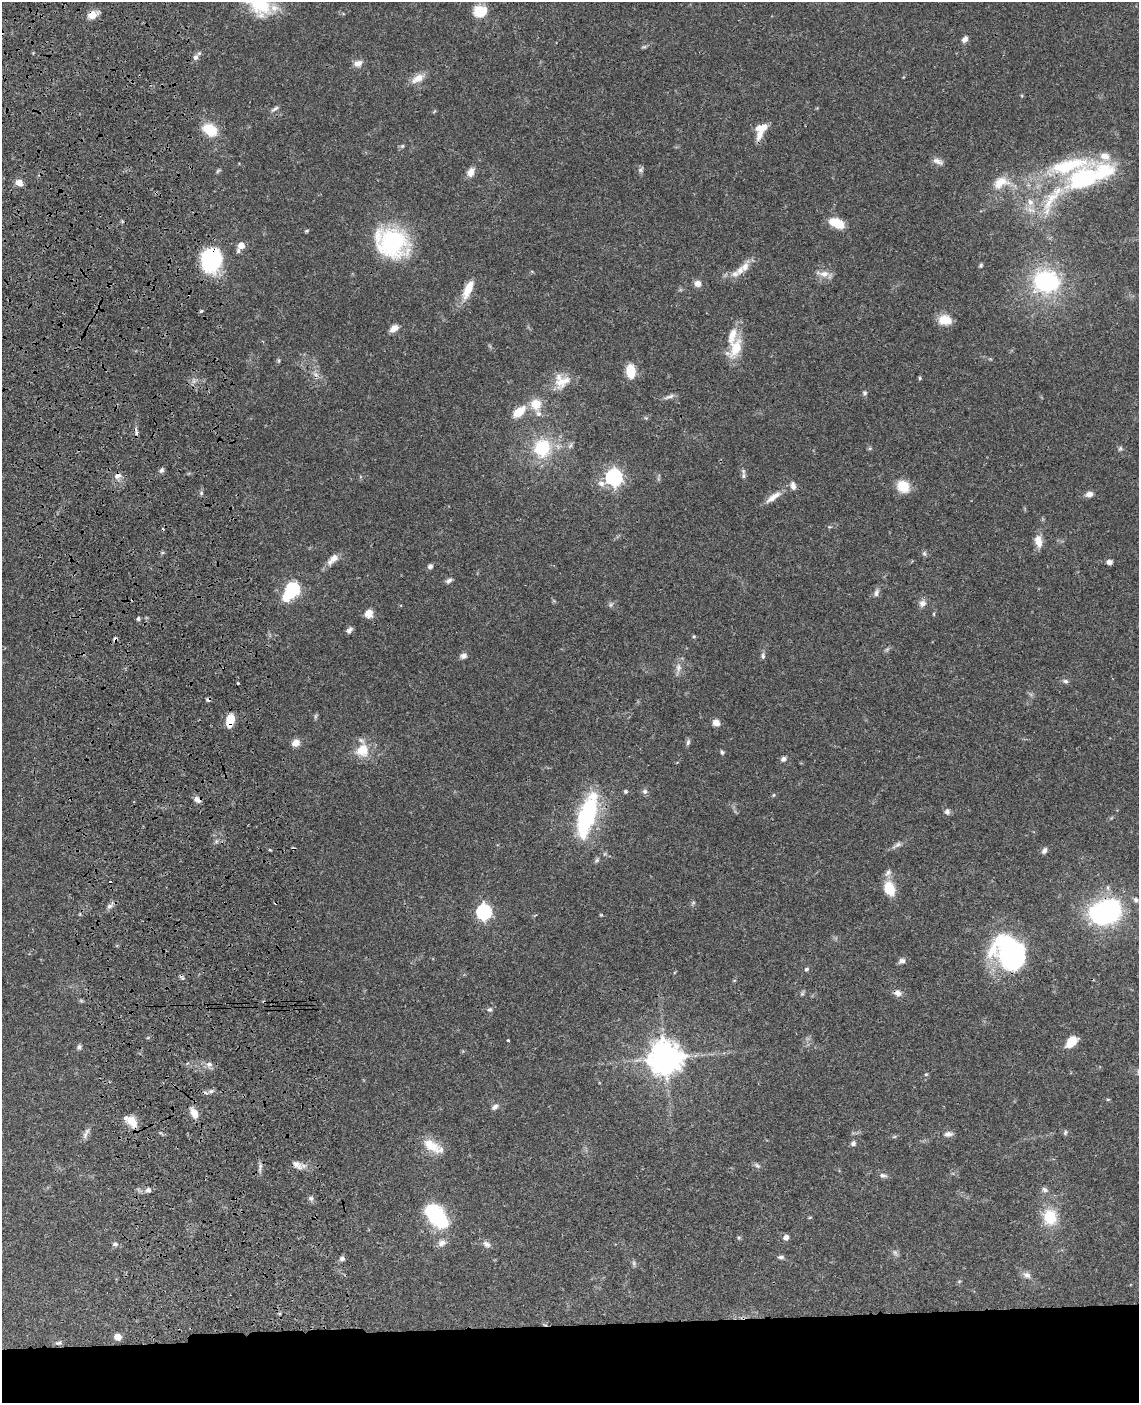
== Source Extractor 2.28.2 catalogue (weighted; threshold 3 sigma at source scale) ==
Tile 11 of 4 x 3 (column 3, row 3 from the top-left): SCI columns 2391-3527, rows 256-1656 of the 4780 x 4613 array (HDU 1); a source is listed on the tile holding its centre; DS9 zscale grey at full resolution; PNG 1141 x 1405 px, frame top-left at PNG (2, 2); no overlay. Shown black and unused: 6% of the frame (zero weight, under 3 of 4 exposures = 6% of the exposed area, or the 3 px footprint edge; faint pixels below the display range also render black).
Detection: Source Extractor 2.28.2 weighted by HDU 2 'WHT'; one run over the whole footprint, this tile lists its part. Background 0.0453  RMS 0.0029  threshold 0.0129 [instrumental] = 3 sigma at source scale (4.5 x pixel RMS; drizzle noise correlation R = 1.50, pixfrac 1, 0.05/0.05 arcsec/px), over >= 5 px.
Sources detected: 162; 2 too faint to see at this stretch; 2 inside a brighter object's white glare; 8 cosmic-ray / hot-pixel residue — not listed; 8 inside a brighter listed object's ellipse — not listed separately; the other 142 listed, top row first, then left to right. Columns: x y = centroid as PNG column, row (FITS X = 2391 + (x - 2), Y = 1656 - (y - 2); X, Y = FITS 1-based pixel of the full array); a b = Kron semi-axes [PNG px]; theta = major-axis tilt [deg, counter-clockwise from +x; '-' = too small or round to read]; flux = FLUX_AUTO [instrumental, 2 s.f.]
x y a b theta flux
259 3 33 19 -32 15
480 11 14 11 9 7
92 15 10 8 20 3.5
965 39 10 7 52 1.1
195 57 8 6 65 1.2
358 63 12 8 15 1.6
418 78 18 9 29 3
275 109 12 4 37 0.75
761 128 14 8 19 3.6
210 130 20 14 -30 6.4
402 146 5 5 - 0.4
1105 156 15 10 -16 3
938 161 15 7 -21 1.4
640 170 8 6 47 0.7
471 172 11 8 64 2
1083 179 36 19 23 30
19 183 9 7 -27 1.8
1000 183 24 15 25 5.3
1051 200 52 14 63 12
1030 202 10 8 -48 1.9
1031 210 14 6 -21 2
837 223 14 7 -22 8.2
306 231 5 4 - 0.34
392 243 37 30 -28 30
241 245 7 6 - 3.1
211 260 25 21 73 22
981 265 6 4 60 0.44
740 270 16 10 54 2.9
824 274 16 9 -1 2.3
1046 281 20 16 -2 38
698 283 7 7 - 1.8
468 289 26 10 66 4.9
201 311 4 4 - 0.41
945 320 16 12 -2 4.2
394 328 10 7 38 2
736 348 28 14 58 6.7
631 371 11 7 -84 7.8
316 374 9 5 -20 1.1
920 378 5 4 - 0.36
563 381 25 14 31 4.8
865 393 6 6 - 0.57
669 397 16 5 18 1.1
536 404 13 13 - 4.8
519 412 14 8 39 5.6
542 448 21 19 73 14
1120 448 6 5 - 0.5
161 470 7 5 56 0.71
117 475 10 8 36 1.6
743 476 10 5 -88 0.79
614 477 7 7 - 88
793 486 11 7 -79 1.3
903 486 14 12 -36 5.6
201 493 6 5 - 0.49
1089 494 9 6 16 1.5
772 498 19 8 37 2.5
1038 541 16 9 -80 2.8
924 553 7 6 - 0.59
334 558 15 9 43 2.3
1109 562 6 5 - 1.1
430 566 7 6 - 0.76
449 581 9 5 25 0.86
293 589 6 6 - 40
876 593 11 6 75 1
922 603 11 9 35 1.4
611 605 7 5 60 0.57
369 613 9 9 - 2.5
934 614 5 3 - 0.26
138 619 5 4 - 0.49
349 630 9 5 52 0.88
694 636 5 4 - 0.38
463 656 8 6 13 1.2
763 656 9 5 -85 0.71
678 668 12 8 90 1.7
1065 681 8 6 -19 0.72
315 716 8 4 72 0.46
230 720 11 7 75 6.3
716 722 7 7 - 1.8
688 742 9 5 74 0.69
296 743 9 7 35 2.3
362 750 20 18 47 5.7
722 752 6 4 -74 0.46
783 759 7 6 - 0.85
626 791 5 5 - 0.44
645 791 8 7 - 0.79
198 800 10 7 -39 1.2
947 812 7 7 - 0.95
587 815 58 19 73 27
897 845 17 5 29 1.2
270 850 5 3 - 0.25
1044 850 9 6 57 0.92
597 860 7 5 47 0.57
888 873 11 7 48 1.3
889 889 14 9 -68 7.6
1136 900 7 6 - 0.77
109 906 9 5 26 0.91
1106 911 26 19 22 56
484 912 7 7 - 62
601 915 4 3 - 0.25
1010 952 34 28 -60 46
902 961 9 7 23 1
806 969 6 5 - 0.51
898 993 10 7 -22 1.6
802 994 6 4 0 0.48
490 1010 6 5 - 0.71
508 1040 3 3 - 0.41
1071 1042 11 7 47 5.6
79 1047 7 6 - 0.66
665 1058 11 11 - 470
209 1064 9 8 - 1.3
926 1074 5 4 - 0.33
211 1091 10 6 16 0.9
1108 1099 5 3 - 0.29
495 1107 9 6 34 1
194 1113 13 8 -65 3
131 1121 19 10 -42 3.9
1065 1132 7 5 70 0.5
86 1133 19 6 64 1.3
948 1134 11 7 3 1.4
894 1137 6 4 19 0.38
853 1143 6 6 - 0.81
431 1145 27 13 -33 5.8
297 1165 17 8 -29 2
757 1166 9 6 -37 0.72
260 1167 13 4 81 0.95
883 1175 9 6 -11 0.97
148 1190 6 6 - 0.96
1045 1190 9 6 -34 0.88
311 1198 7 6 - 0.75
436 1215 24 13 -51 28
810 1217 5 3 - 0.27
1050 1217 16 14 -85 9.1
739 1237 6 4 0 0.37
786 1237 6 6 - 1.2
442 1243 10 9 - 1.7
115 1244 8 6 1 0.79
486 1244 11 7 -33 1.2
781 1257 8 5 -1 0.7
342 1259 7 6 - 0.85
634 1263 6 6 - 0.6
1027 1275 11 8 -24 1.4
118 1337 7 6 - 2.1
59 1343 10 5 5 0.75
Overlapping masked pixels (flux is a lower limit): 7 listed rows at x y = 92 15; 211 260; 117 475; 230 720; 198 800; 1106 911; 898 993
Isophote crosses this tile's border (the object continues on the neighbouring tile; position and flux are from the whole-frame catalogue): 1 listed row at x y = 259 3